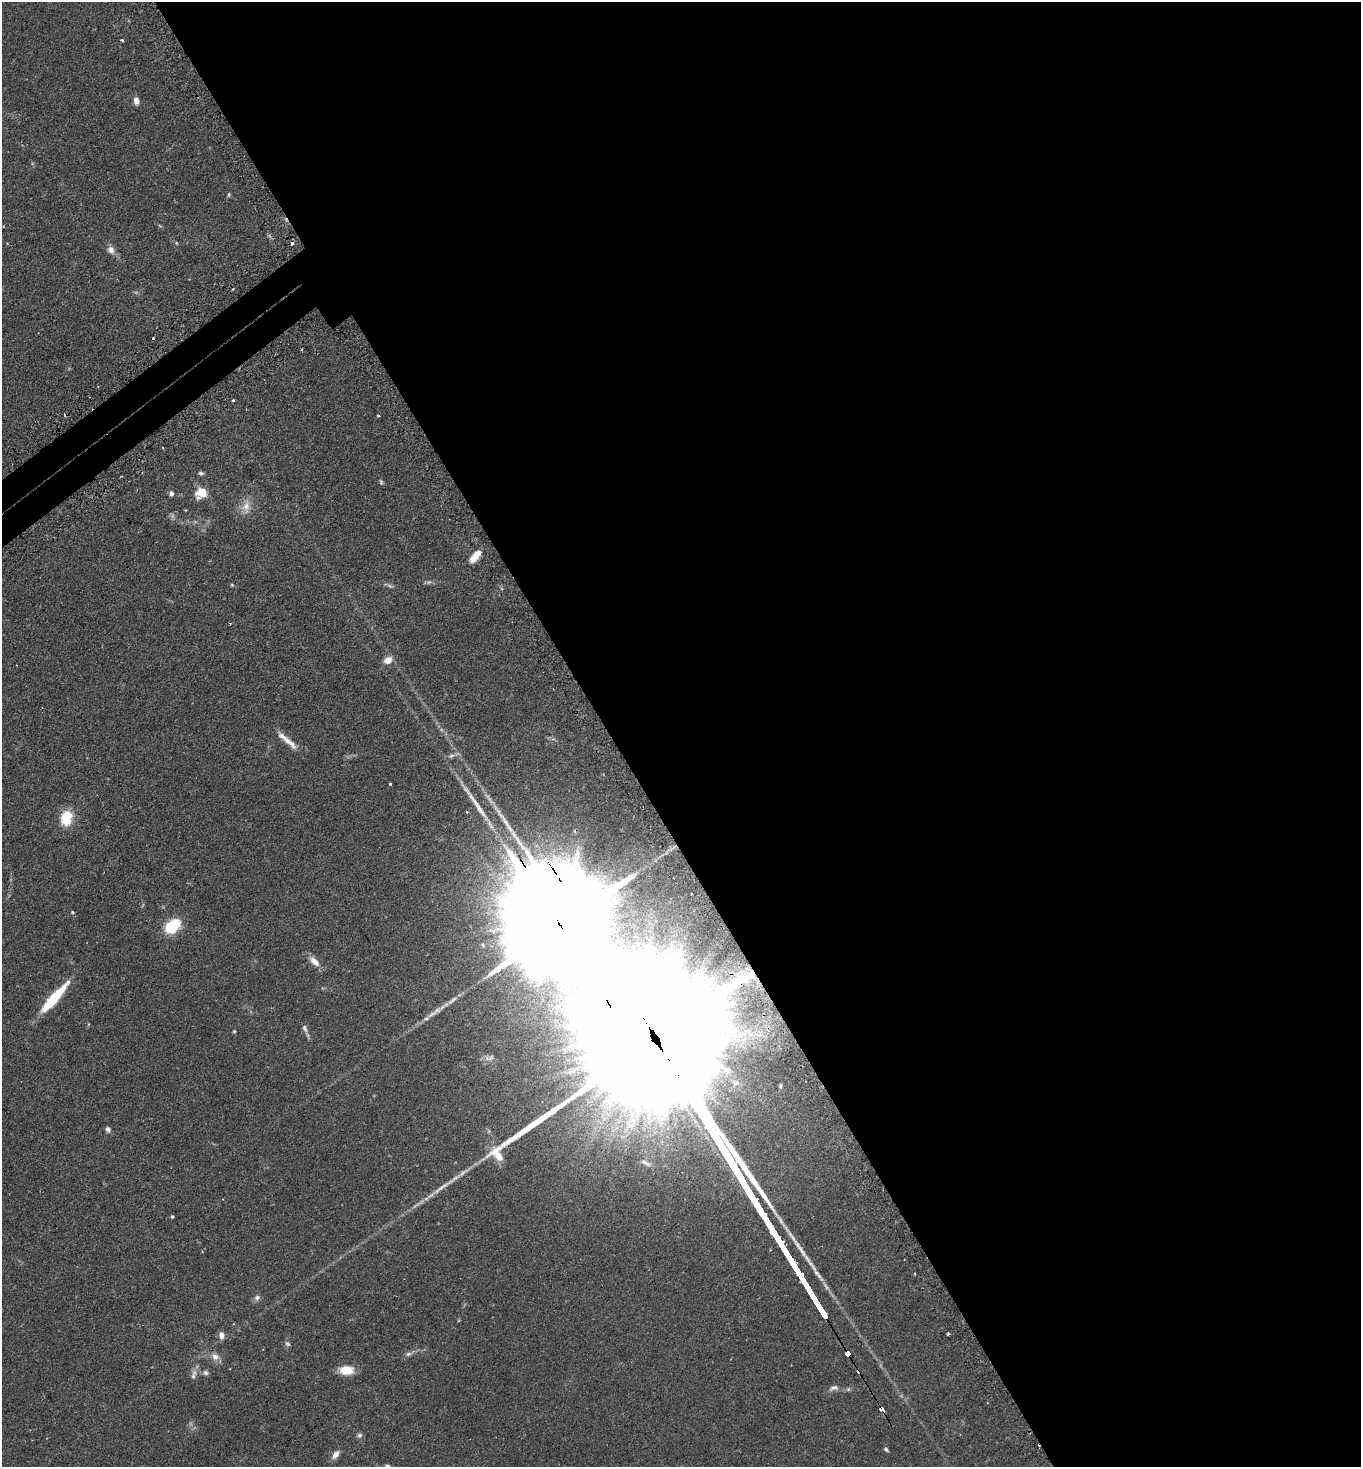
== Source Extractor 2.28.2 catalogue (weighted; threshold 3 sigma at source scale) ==
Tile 8 of 4 x 4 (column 4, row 2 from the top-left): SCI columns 4265-5623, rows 2979-4443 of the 5949 x 5957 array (HDU 1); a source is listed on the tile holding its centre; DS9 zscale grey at full resolution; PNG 1363 x 1469 px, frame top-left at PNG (2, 2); no overlay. Shown black and unused: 57% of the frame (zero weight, under 2 of 3 exposures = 4% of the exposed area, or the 3 px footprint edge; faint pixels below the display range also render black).
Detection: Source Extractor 2.28.2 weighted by HDU 2 'WHT'; one run over the whole footprint, this tile lists its part. Background 0.131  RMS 0.0059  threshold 0.0263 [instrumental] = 3 sigma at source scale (4.5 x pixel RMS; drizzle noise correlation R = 1.50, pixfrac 1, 0.05/0.05 arcsec/px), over >= 5 px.
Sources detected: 64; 4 too faint to see at this stretch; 1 inside a brighter object's white glare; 8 cosmic-ray / hot-pixel residue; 1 long thin detection or spike segment (spike, bleed or trail) — not listed; the other 50 listed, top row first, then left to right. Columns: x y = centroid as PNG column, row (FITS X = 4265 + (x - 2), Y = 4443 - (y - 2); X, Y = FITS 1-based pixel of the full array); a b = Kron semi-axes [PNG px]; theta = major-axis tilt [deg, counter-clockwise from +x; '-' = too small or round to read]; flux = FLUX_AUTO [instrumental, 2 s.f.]
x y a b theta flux
122 40 3 3 - 0.86
136 101 9 6 -76 3
229 194 6 4 83 0.7
111 250 12 9 -54 3.4
153 339 3 3 - 2.9
233 400 3 3 - 0.89
378 415 4 2 - 0.42
201 473 7 4 -10 1.1
381 482 7 5 -80 0.87
171 493 7 6 - 1.7
201 493 13 12 - 8.3
246 506 17 11 57 6.2
475 556 16 7 47 7.9
230 623 3 3 - 0.53
388 660 9 7 24 5.4
287 740 33 6 -41 6.4
390 784 3 3 - 0.65
66 818 15 11 77 17
72 912 5 4 - 0.62
173 926 17 11 41 22
483 945 6 5 - 0.92
314 961 16 8 -45 4.9
54 998 41 8 48 25
452 1000 19 6 37 3.4
432 1014 21 5 28 4.3
305 1029 14 6 -68 2.2
234 1031 4 4 - 0.59
491 1058 11 6 37 2
726 1070 12 7 -37 2.8
736 1083 9 6 -8 1.7
780 1086 4 3 - 0.7
108 1129 8 6 -49 1.7
644 1162 11 6 -25 1.9
441 1188 39 6 37 8.9
172 1217 5 4 - 0.66
257 1298 8 7 - 2
948 1334 4 3 - 1.6
221 1335 10 6 -86 2.8
287 1344 8 6 -35 1.4
847 1353 4 3 - 210
408 1354 10 5 13 1.7
215 1357 12 9 -34 4
346 1370 15 9 -2 10
205 1373 8 7 - 1.6
193 1375 16 6 78 2.7
834 1388 15 7 13 2.5
882 1409 5 3 - 7.1
359 1435 7 6 - 1.4
886 1449 6 4 -41 0.91
336 1455 13 7 50 3.2
Overlapping masked pixels (flux is a lower limit): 2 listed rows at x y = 847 1353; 882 1409